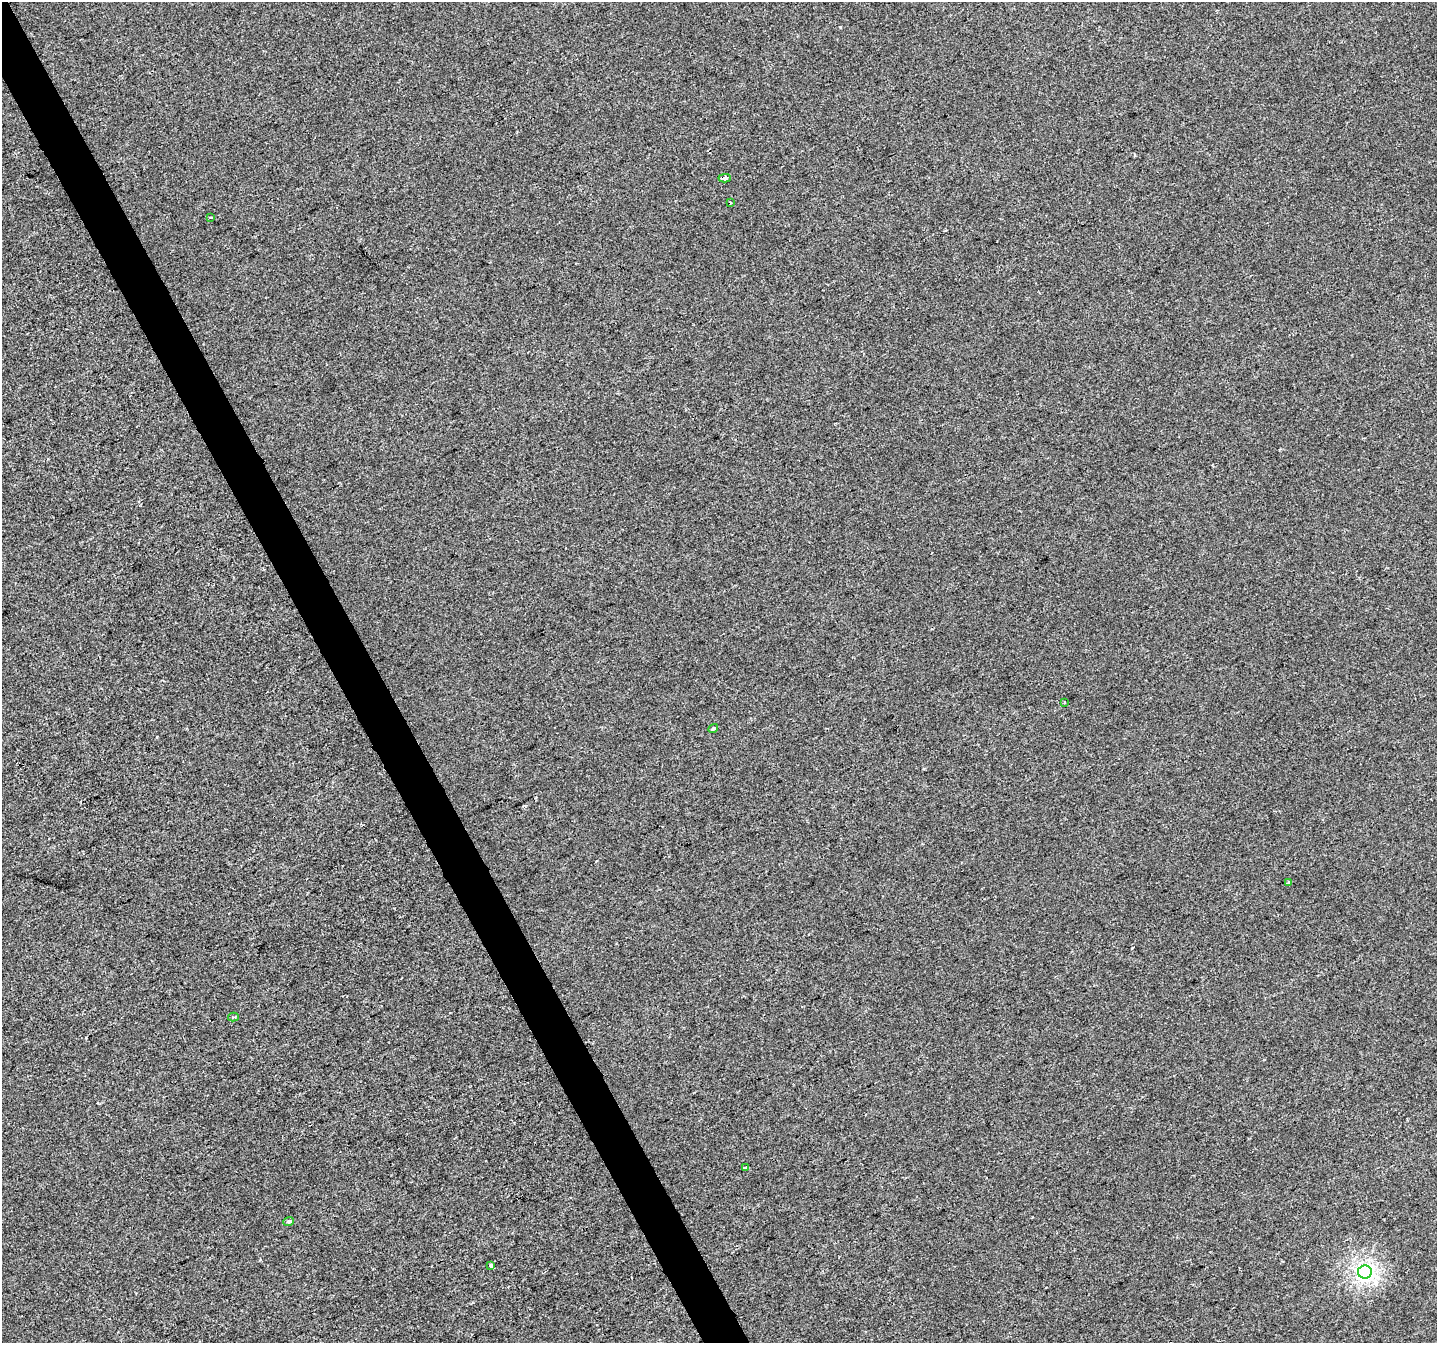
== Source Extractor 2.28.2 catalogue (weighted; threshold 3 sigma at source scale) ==
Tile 11 of 4 x 4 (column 3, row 3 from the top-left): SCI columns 2871-4305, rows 1497-2837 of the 5739 x 5615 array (HDU 1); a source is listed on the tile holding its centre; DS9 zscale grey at full resolution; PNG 1439 x 1345 px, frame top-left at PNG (2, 2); each listed source drawn as its Kron ellipse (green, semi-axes under 4 px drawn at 4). Shown black and unused: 3% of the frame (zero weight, under 2 of 3 exposures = <1% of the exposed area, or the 3 px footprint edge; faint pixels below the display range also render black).
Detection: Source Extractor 2.28.2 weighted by HDU 2 'WHT'; one run over the whole footprint, this tile lists its part. Background -3.60e-04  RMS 0.0041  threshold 0.0186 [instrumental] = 3 sigma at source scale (4.5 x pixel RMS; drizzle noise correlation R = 1.50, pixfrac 1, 0.0396/0.0396 arcsec/px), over >= 5 px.
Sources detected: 12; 1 cosmic-ray / hot-pixel residue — neither listed nor drawn; the other 11 listed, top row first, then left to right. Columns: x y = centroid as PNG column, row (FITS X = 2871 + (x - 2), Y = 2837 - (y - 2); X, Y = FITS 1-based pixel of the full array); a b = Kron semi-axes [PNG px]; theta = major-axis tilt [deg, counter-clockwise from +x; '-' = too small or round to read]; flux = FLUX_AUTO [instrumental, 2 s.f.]
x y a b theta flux
725 178 6 4 3 8.1
730 202 3 3 - 0.83
211 218 4 2 - 0.55
1064 702 3 3 - 0.62
713 729 5 4 - 0.77
1289 882 4 3 - 0.81
233 1017 5 4 - 0.66
746 1168 4 3 - 5.3
289 1221 5 4 - 0.89
491 1266 4 3 - 3.6
1365 1272 7 6 - 160
Overlapping masked pixels (flux is a lower limit): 1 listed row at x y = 725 178